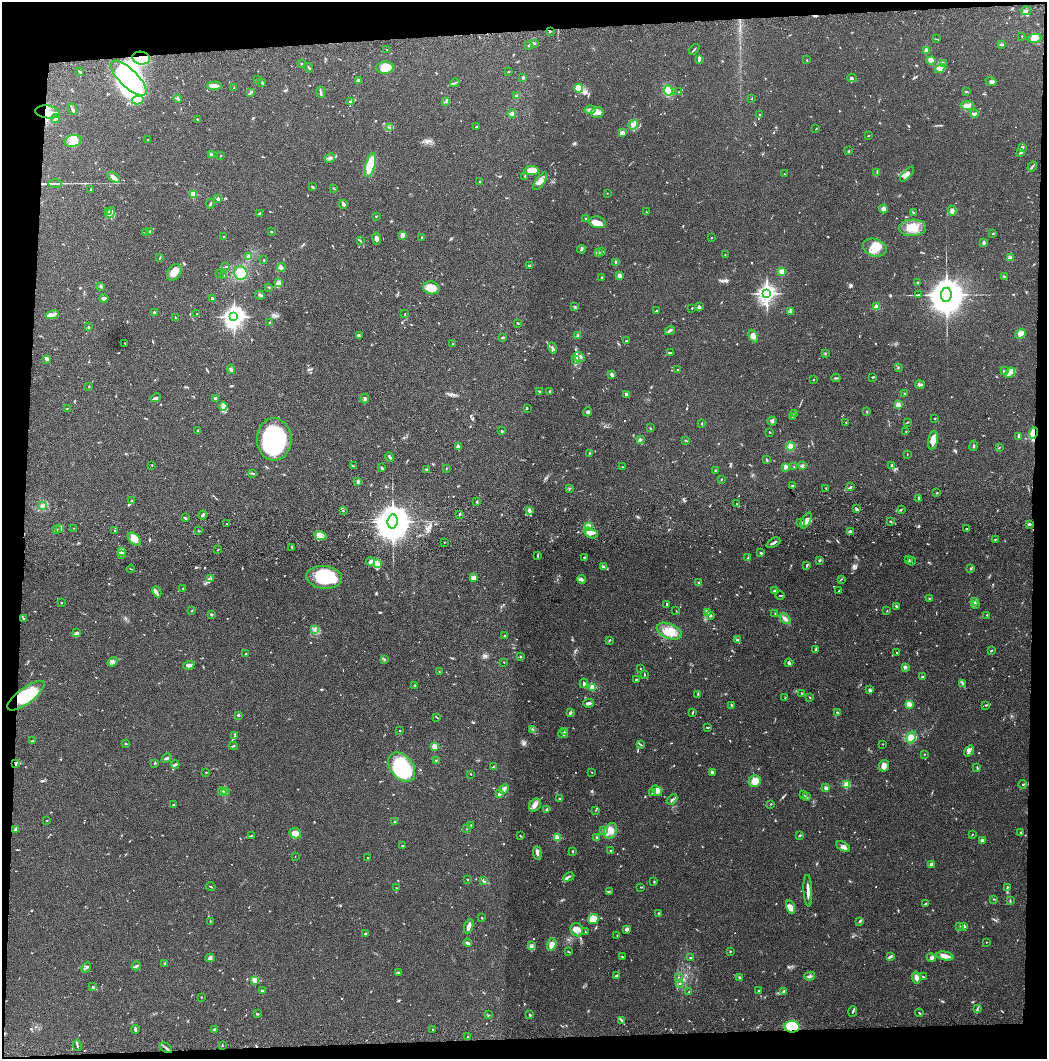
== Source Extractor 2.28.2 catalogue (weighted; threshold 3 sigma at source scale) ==
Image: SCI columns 51-4227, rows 117-4342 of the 4276 x 4457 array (HDU 1 of 3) = the unmasked area's bounding box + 8 px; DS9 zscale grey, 4 x 4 block average (1 PNG px = mean of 4 x 4 image px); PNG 1049 x 1061 px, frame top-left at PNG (2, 2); each listed source drawn as its Kron ellipse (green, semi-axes under 4 px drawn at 4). Shown black and unused: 8% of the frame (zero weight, under 3 of 4 exposures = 6% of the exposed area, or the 3 px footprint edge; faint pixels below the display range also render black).
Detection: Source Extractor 2.28.2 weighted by HDU 2 'WHT'. Background 0.0841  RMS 0.0061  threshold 0.0273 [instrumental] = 3 sigma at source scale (4.5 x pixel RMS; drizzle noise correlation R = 1.50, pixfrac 1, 0.05/0.05 arcsec/px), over >= 5 px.
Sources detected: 920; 7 too faint to see at this stretch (4 x 4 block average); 5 inside a brighter object's white glare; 5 cosmic-ray / hot-pixel residue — neither listed nor drawn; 28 coinciding with a brighter row at this scale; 62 inside a brighter listed object's ellipse — not listed separately; of the other 813, all 500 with FLUX_AUTO >= 1.7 (the completeness limit of this list) listed and drawn (313 fainter detections not listed), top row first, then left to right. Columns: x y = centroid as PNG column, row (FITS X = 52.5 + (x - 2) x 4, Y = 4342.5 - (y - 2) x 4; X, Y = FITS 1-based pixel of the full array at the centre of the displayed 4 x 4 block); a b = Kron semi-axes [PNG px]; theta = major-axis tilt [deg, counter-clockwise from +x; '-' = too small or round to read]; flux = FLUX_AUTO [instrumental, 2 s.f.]
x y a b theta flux
1026 11 5 2 - 8.4
550 31 3 2 - 2.7
1022 36 2 2 - 2.2
1035 38 7 3 10 23
936 39 2 2 - 1.7
534 43 3 2 - 3.9
529 45 3 2 - 2.2
1001 45 4 2 - 4.3
387 49 2 2 - 1.7
694 49 6 2 52 3.4
926 50 3 3 - 11
141 58 9 6 -8 79
699 59 4 2 - 6.8
807 60 2 2 - 2
931 61 4 4 - 8.7
301 63 2 2 - 3.4
943 64 3 2 - 3.9
309 68 5 2 - 3.7
385 68 9 6 5 53
940 69 5 3 - 15
508 71 2 2 - 1.9
80 72 4 2 - 5.2
129 78 23 9 -44 580
523 78 3 2 - 4.5
852 78 5 3 - 5.8
257 80 2 2 - 1.8
358 81 3 2 - 14
991 81 5 3 - 8.8
262 83 3 2 - 3.3
455 83 5 2 - 3.2
214 86 7 3 2 14
234 87 2 2 - 1.7
579 88 4 3 - 85
668 90 5 4 - 36
251 92 3 2 - 3.4
321 92 6 2 -80 5.9
679 92 2 2 - 2.1
966 92 3 2 - 3.4
517 95 3 2 - 3.1
752 98 2 2 - 2.3
178 99 4 3 - 5.9
138 100 6 2 12 9.1
446 101 4 2 - 5.3
350 102 2 2 - 18
967 106 6 4 -4 22
72 109 6 2 -67 6.4
590 110 5 3 - 9.8
47 112 12 6 -7 29
597 112 6 5 - 17
512 114 4 4 - 7.9
760 114 2 2 - 5.3
974 114 4 2 - 8.8
56 118 4 2 - 3.6
197 119 2 2 - 10
633 125 5 3 - 9.9
389 127 3 2 - 2.4
476 127 2 2 - 2.9
816 129 2 2 - 1.7
622 133 4 3 - 19
868 136 2 2 - 1.9
147 139 2 2 - 1.8
73 141 8 6 14 45
1022 147 3 2 - 6.3
849 151 2 2 - 3.4
1021 153 3 2 - 3.3
211 155 4 2 - 11
220 156 2 2 - 5
330 158 5 4 - 10
370 165 12 4 74 140
1032 166 5 2 - 5.2
532 171 7 4 -5 63
877 172 3 2 - 2.3
784 174 2 2 - 4.5
907 174 9 4 47 19
525 176 2 2 - 2.5
113 177 7 2 -34 23
480 181 2 2 - 3
540 181 10 4 54 21
55 183 7 2 0 5.6
312 187 3 2 - 3.4
333 188 2 2 - 2.1
90 189 2 2 - 2.3
607 193 2 2 - 2
193 194 2 2 - 160
218 199 2 2 - 40
210 203 5 2 - 4.1
343 204 4 3 - 9.4
883 209 4 4 - 9.9
952 210 5 3 - 10
108 211 4 2 - 5.6
646 212 2 2 - 2.4
913 212 3 2 - 2.3
110 213 6 2 57 8.3
260 213 2 2 - 3.8
376 216 4 2 - 2.3
586 218 2 2 - 3.7
597 222 8 5 -11 39
912 228 13 8 2 58
150 231 3 2 - 4.9
271 231 2 2 - 3.1
146 233 3 2 - 5.8
993 234 3 2 - 2.2
403 235 3 3 - 17
223 237 2 2 - 3
376 238 6 3 -81 13
422 238 3 2 - 3.7
711 238 2 2 - 7
360 241 2 2 - 2.8
984 243 4 3 - 5.2
875 247 12 8 -20 52
581 249 4 2 - 4.9
602 251 3 2 - 2
598 252 4 2 - 5.2
725 255 2 2 - 1.9
160 257 3 2 - 2.2
249 257 3 2 - 18
1010 258 2 2 - 73
264 260 2 2 - 3
616 263 3 2 - 6.3
529 266 2 2 - 4.2
225 267 3 2 - 2.1
282 267 4 2 - 5.4
174 272 9 6 55 33
782 272 2 2 - 140
219 273 2 2 - 2.2
241 273 7 6 - 60
224 275 3 2 - 2.7
620 276 3 2 - 22
1004 277 2 2 - 3.7
601 278 4 2 - 3.1
278 282 4 3 - 12
917 282 2 2 - 2.3
101 286 3 2 - 7.3
269 287 3 2 - 2.4
431 288 8 6 -11 50
767 293 3 3 - 1900
260 295 5 2 - 7
918 295 3 2 - 2.3
946 295 7 5 83 14000
104 298 4 2 - 8.9
212 298 3 2 - 3.4
574 306 3 2 - 2.2
699 307 4 3 - 7.1
876 307 4 3 - 12
692 308 2 2 - 2.1
656 311 3 2 - 2.7
790 311 3 2 - 4.5
154 312 2 2 - 5.3
52 314 6 3 15 12
197 314 2 2 - 1.8
405 314 2 2 - 2
175 317 3 2 - 2.2
234 317 3 3 - 2700
270 322 2 2 - 2.7
518 323 2 2 - 2.9
88 327 3 2 - 3.7
670 330 5 2 - 5.6
1021 334 6 4 42 23
578 335 2 2 - 2.3
359 336 2 2 - 1.9
753 336 7 4 -64 17
502 338 2 2 - 5.8
626 341 3 2 - 2.8
125 343 2 2 - 2.1
453 343 2 2 - 3.3
552 348 5 3 - 6.8
670 352 3 2 - 2.7
825 353 2 2 - 1.9
579 357 5 4 - 13
47 359 2 2 - 47
575 359 3 3 - 6.4
898 367 3 2 - 2.7
231 369 5 2 - 5.2
678 370 2 2 - 1.9
1004 371 4 2 - 6.7
1010 373 6 3 42 14
612 374 3 2 - 14
872 377 3 2 - 2.2
836 378 4 2 - 3.9
814 379 2 2 - 1.9
920 384 5 2 - 6
89 387 2 2 - 3.1
549 391 2 2 - 3.4
539 392 2 2 - 2.6
905 393 2 2 - 3.1
626 394 3 2 - 6.9
155 398 5 3 - 10
216 398 3 3 - 4.1
365 399 5 3 - 6.9
898 405 2 2 - 130
223 406 4 3 - 10
67 408 3 2 - 1.8
527 408 2 2 - 1.7
588 412 4 3 - 5.7
867 412 3 2 - 2.7
794 413 3 2 - 2.1
793 416 2 2 - 1.7
935 418 2 2 - 2
772 421 5 3 - 7.4
846 422 2 2 - 2.7
907 422 3 2 - 2.5
701 423 3 2 - 1.9
650 428 2 2 - 1.9
198 431 3 2 - 4.5
502 431 2 2 - 14
906 431 2 2 - 2.2
770 432 2 2 - 2.4
1033 433 6 3 76 16
1019 436 3 2 - 10
274 439 21 17 89 500
640 439 2 2 - 26
686 440 3 2 - 2.9
933 440 9 4 81 35
790 446 4 4 - 14
974 446 5 2 - 3.2
459 447 3 3 - 4.4
999 448 2 2 - 2.4
589 453 2 2 - 2
907 454 2 2 - 2.1
389 457 5 2 - 7.8
767 460 3 2 - 4.9
152 465 2 2 - 2
892 465 2 2 - 18
353 466 3 2 - 4.4
802 466 2 2 - 5.6
623 467 2 2 - 2.2
785 467 4 3 - 11
794 467 2 2 - 1.9
382 468 3 2 - 6.5
446 468 2 2 - 2
426 469 3 3 - 4.4
715 471 2 2 - 5.6
252 473 4 2 - 4.9
721 479 2 2 - 3
358 482 4 2 - 7.3
792 486 2 2 - 2.4
850 487 3 2 - 3.9
569 488 2 2 - 2.4
826 488 3 2 - 2.8
937 493 2 2 - 2.8
919 498 3 2 - 7.3
132 501 3 2 - 2.5
477 501 2 2 - 3.7
736 504 2 2 - 2
42 506 4 3 - 8.1
857 509 4 2 - 6.1
901 509 3 2 - 2.7
529 510 4 3 - 7.3
343 511 2 2 - 2.3
459 514 3 2 - 4.9
203 515 4 2 - 4.9
185 518 3 2 - 6.4
806 520 9 3 65 21
393 521 7 5 83 16000
890 522 3 2 - 3.1
801 523 2 2 - 4.5
227 524 2 2 - 3.5
1029 524 3 2 - 7.5
589 527 2 2 - 230
60 528 2 2 - 4.3
74 528 2 2 - 2.8
966 529 2 2 - 9.7
56 530 2 2 - 16
115 530 2 2 - 4
199 531 3 2 - 2.2
850 531 4 2 - 11
591 533 7 4 -27 21
320 536 6 4 -10 15
134 539 8 5 -46 25
995 539 3 2 - 2
444 542 2 2 - 1.7
773 543 7 2 28 9.9
292 547 2 2 - 1.7
218 550 2 2 - 3
122 552 3 3 - 8
761 553 2 2 - 4.8
121 554 2 2 - 3.1
538 555 3 2 - 2.5
584 557 2 2 - 3
748 558 3 2 - 3.4
909 559 2 2 - 3.1
819 560 4 3 - 4.7
371 561 4 3 - 9.5
911 561 4 2 - 2.9
377 564 3 2 - 6.1
807 565 3 2 - 4.6
604 567 3 2 - 9.4
131 569 4 2 - 2.3
970 569 2 2 - 2.5
324 577 18 11 -6 170
473 578 3 3 - 25
211 579 2 2 - 2.1
581 579 4 3 - 7.5
841 579 3 2 - 2.2
699 583 2 2 - 2.9
183 588 2 2 - 1.7
775 591 3 2 - 13
839 591 2 2 - 1.7
157 592 6 4 -64 9.7
780 595 4 2 - 1.9
929 598 2 2 - 2.5
975 601 4 2 - 4.3
61 602 2 2 - 2.1
667 604 3 2 - 4.1
976 604 2 2 - 2.4
896 606 3 2 - 3
192 610 2 2 - 2.2
676 611 3 2 - 1.7
887 611 2 2 - 4
707 613 3 3 - 11
775 613 2 2 - 1.9
211 614 2 2 - 7.7
710 615 3 2 - 6.3
987 615 2 2 - 2.1
24 619 3 2 - 3.4
785 619 6 3 -43 13
315 630 2 2 - 2.4
669 631 13 7 -23 54
76 632 3 2 - 1.9
505 636 2 2 - 1.9
737 640 4 3 - 6.6
609 641 2 2 - 1.9
816 649 3 2 - 2.5
991 651 2 2 - 4.4
897 653 2 2 - 5.2
246 654 2 2 - 12
520 657 2 2 - 3.4
385 659 2 2 - 1.8
113 662 5 4 - 10
504 662 2 2 - 1.8
789 663 4 2 - 6.3
189 665 6 3 19 13
905 667 3 3 - 7.1
640 669 2 2 - 2.4
439 671 2 2 - 2
644 675 3 2 - 3.2
922 677 3 3 - 4.9
636 679 3 2 - 3.3
584 683 5 2 - 5.8
963 683 2 2 - 2
415 685 3 2 - 3
593 687 2 2 - 150
870 690 3 3 - 7.6
802 693 3 2 - 3.5
698 694 2 2 - 4.7
26 696 22 7 37 130
809 697 2 2 - 2
785 698 3 2 - 2
588 703 5 2 - 11
910 704 4 3 - 12
731 705 4 2 - 2.7
986 705 3 2 - 2.6
837 712 2 2 - 3.8
570 713 3 2 - 7
693 713 4 2 - 2.9
238 715 2 2 - 22
437 717 2 2 - 1.8
707 727 4 2 - 4
533 729 2 2 - 2.3
400 730 2 2 - 2.7
565 731 3 2 - 3.6
563 734 5 2 - 5
234 736 3 2 - 2.7
911 737 6 4 61 26
33 741 2 2 - 5.7
125 743 2 2 - 2.5
882 744 2 2 - 3.7
641 745 3 2 - 2.3
233 746 4 2 - 3.9
435 746 2 2 - 150
969 751 6 2 54 9.4
924 754 2 2 - 2.9
166 758 5 2 - 5.3
436 760 2 2 - 2.7
155 763 2 2 - 2.3
15 764 3 2 - 3.5
175 764 4 2 - 12
884 766 6 5 - 18
402 767 16 11 -52 310
493 767 4 2 - 3.2
977 767 2 2 - 3.3
206 772 2 2 - 2.5
592 772 2 2 - 1.8
712 772 2 2 - 36
471 774 3 2 - 2.1
755 781 6 5 - 29
1023 784 4 2 - 3.5
847 785 2 2 - 190
826 788 2 2 - 54
504 789 5 3 - 15
222 791 4 4 - 7.5
657 791 6 4 -40 18
226 792 3 2 - 2.7
652 792 3 2 - 3.9
499 794 4 2 - 5.4
803 795 3 2 - 2
806 797 2 2 - 2
560 799 2 2 - 3.2
672 799 6 2 42 4.5
771 804 2 2 - 2.2
173 805 2 2 - 4.9
535 805 7 5 52 18
547 809 3 2 - 6.9
595 810 3 2 - 1.7
47 821 2 2 - 2.8
395 822 2 2 - 4.5
471 825 2 2 - 5.1
467 829 4 2 - 2.6
15 830 3 2 - 4.9
603 831 3 3 - 4.5
610 831 8 6 66 28
1021 832 2 2 - 2
295 833 6 5 - 31
972 834 2 2 - 2.1
251 835 4 2 - 2.9
520 836 3 2 - 2.3
800 836 3 2 - 3.4
596 837 3 2 - 1.8
557 838 2 2 - 150
982 840 4 3 - 7.6
403 846 3 2 - 3.4
843 846 8 4 -27 15
572 851 2 2 - 4.4
610 851 2 2 - 9
537 853 7 2 -85 9.8
295 857 2 2 - 1.7
368 858 2 2 - 2.1
931 864 3 2 - 5.9
569 877 6 2 27 8.2
467 879 2 2 - 2.2
483 881 4 2 - 3.7
654 881 2 2 - 2.5
211 886 5 2 - 2.8
396 887 2 2 - 2
641 887 3 2 - 2.5
1007 887 3 2 - 3.2
609 891 2 2 - 2.8
808 891 16 2 -87 22
993 899 2 2 - 1.8
1010 901 3 2 - 3.3
925 904 2 2 - 4.5
790 907 7 4 -75 24
658 913 2 2 - 9.5
482 918 2 2 - 8.3
593 919 5 4 - 17
860 921 3 2 - 4.7
210 922 4 2 - 2.5
469 926 7 3 68 16
960 926 3 2 - 2.8
964 926 2 2 - 19
627 929 4 3 - 8.5
577 930 7 6 - 19
585 932 2 2 - 1.7
365 933 3 2 - 4.1
617 936 4 2 - 2.7
986 942 2 2 - 2.4
468 943 4 2 - 8.7
552 944 6 4 72 26
531 946 2 2 - 3.7
730 951 2 2 - 2.8
569 952 3 2 - 2.7
945 956 9 3 -11 22
622 957 3 2 - 1.9
890 957 4 2 - 7.8
210 958 5 4 - 6.7
691 958 2 2 - 3.3
931 958 4 2 - 5.6
165 963 2 2 - 17
136 966 5 2 - 7.3
86 967 5 2 - 6.4
398 972 2 2 - 4.8
616 976 3 2 - 2.8
810 976 5 2 - 6.3
678 977 2 2 - 1.8
916 977 6 4 -82 14
923 977 3 2 - 2.3
740 978 3 2 - 4.9
255 980 2 2 - 140
679 984 2 2 - 1.9
92 986 3 2 - 2.4
262 990 4 2 - 7.4
759 990 3 2 - 3.6
784 991 2 2 - 9.9
689 992 2 2 - 2.4
201 997 2 2 - 1.8
977 1009 2 2 - 1.8
853 1011 5 2 - 6.6
919 1013 4 2 - 3.5
258 1014 2 2 - 3.5
489 1015 2 2 - 2.7
530 1015 2 2 - 4.8
621 1020 4 2 - 4.6
792 1027 7 6 - 190
135 1029 4 2 - 7.1
432 1029 2 2 - 5.5
214 1030 2 2 - 7.2
467 1036 2 2 - 2.1
77 1045 6 2 -80 4.9
222 1045 2 2 - 2.5
166 1048 7 2 -36 7.3
Overlapping masked pixels (flux is a lower limit): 4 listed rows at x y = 141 58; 47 112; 1033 433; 792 1027
Diffuse or blended objects may show on this block-average render without a row.